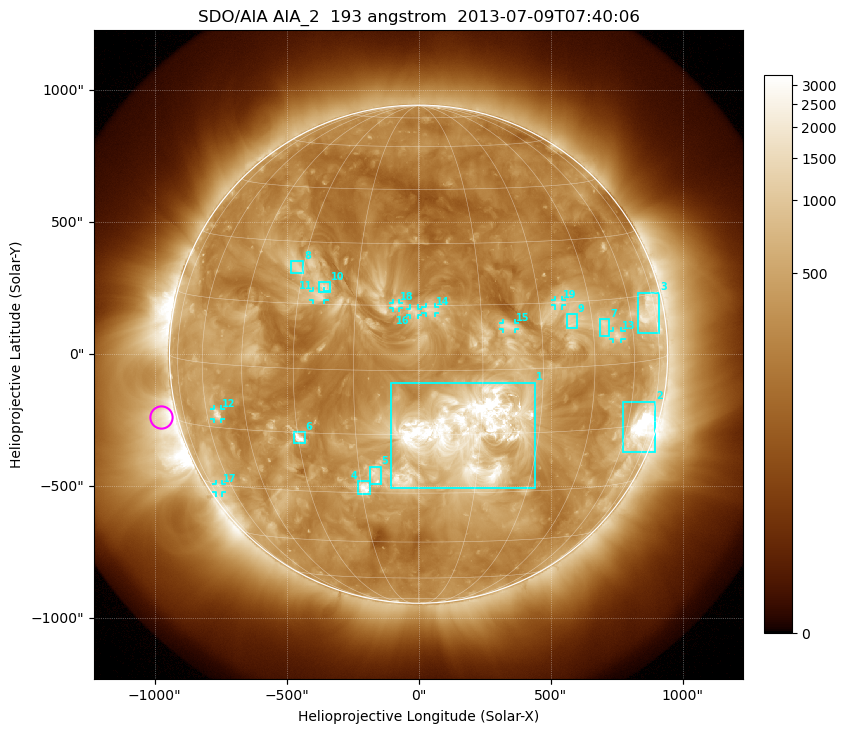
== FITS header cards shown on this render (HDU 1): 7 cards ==
TELESCOP= 'SDO/AIA'
INSTRUME= 'AIA_2'
WAVELNTH=                  193
WAVEUNIT= 'angstrom'
DATE-OBS= '2013-07-09T07:40:06.84'
CTYPE1  = 'HPLN-TAN'
CTYPE2  = 'HPLT-TAN'

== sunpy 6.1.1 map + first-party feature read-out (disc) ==
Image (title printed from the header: SDO/AIA AIA_2  193 angstrom  2013-07-09T07:40:06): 1024 x 1024 px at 2.4 arcsec/px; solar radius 944 arcsec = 393 px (full disc in frame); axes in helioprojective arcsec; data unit not stated in the header (colour bar unlabelled)
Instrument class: DISC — disc imager (sunpy class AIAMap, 193 A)
Bright regions (active regions / flare kernels): reference = the median radial profile (limb darkening/brightening removed); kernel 9 px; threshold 5 sigma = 752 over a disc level ~316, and >= 1.15x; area >= 12 px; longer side >= 9 px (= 22 arcsec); searched inside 0.97 R_sun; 19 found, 19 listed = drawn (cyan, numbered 1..; 9 of them under ~33 arcsec drawn as corner ticks so the feature stays visible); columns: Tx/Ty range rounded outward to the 5 arcsec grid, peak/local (2 s.f.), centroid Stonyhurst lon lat
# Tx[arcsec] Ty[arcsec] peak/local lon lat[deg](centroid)
1 -105..445 -510..-105 13 +11 -15
2 775..900 -375..-180 19 +67 -16
3 830..915 80..235 6.4 +70 +11
4 -230..-180 -530..-480 8.7 -14 -29
5 -185..-145 -495..-425 4.6 -11 -25
6 -475..-430 -335..-295 7.3 -30 -16
7 685..725 70..135 5 +49 +9
8 -485..-435 305..355 3.8 -32 +24
9 560..600 100..150 4.1 +38 +11
10 -380..-335 235..275 4.4 -23 +19
11 -400..-355 205..240 4.1 -25 +17
12 -775..-745 -245..-205 5.9 -55 -12
13 735..770 55..90 4.7 +53 +7
14 25..65 155..180 3.6 +3 +14
15 320..365 95..120 3 +21 +10
16 -30..0 145..175 3.4 -1 +14
17 -770..-745 -525..-490 3.4 -69 -31
18 -95..-75 175..195 3.1 -5 +15
19 515..545 185..205 3.5 +36 +15
Off-limb structures (1.02-1.3 R_sun): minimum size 162 px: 2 found; the strongest spans PA ~70..140 deg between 1.02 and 1.3 R_sun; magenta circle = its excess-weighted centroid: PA ~105 deg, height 1.06 R_sun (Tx ~-975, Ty ~-235 arcsec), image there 4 x the reference